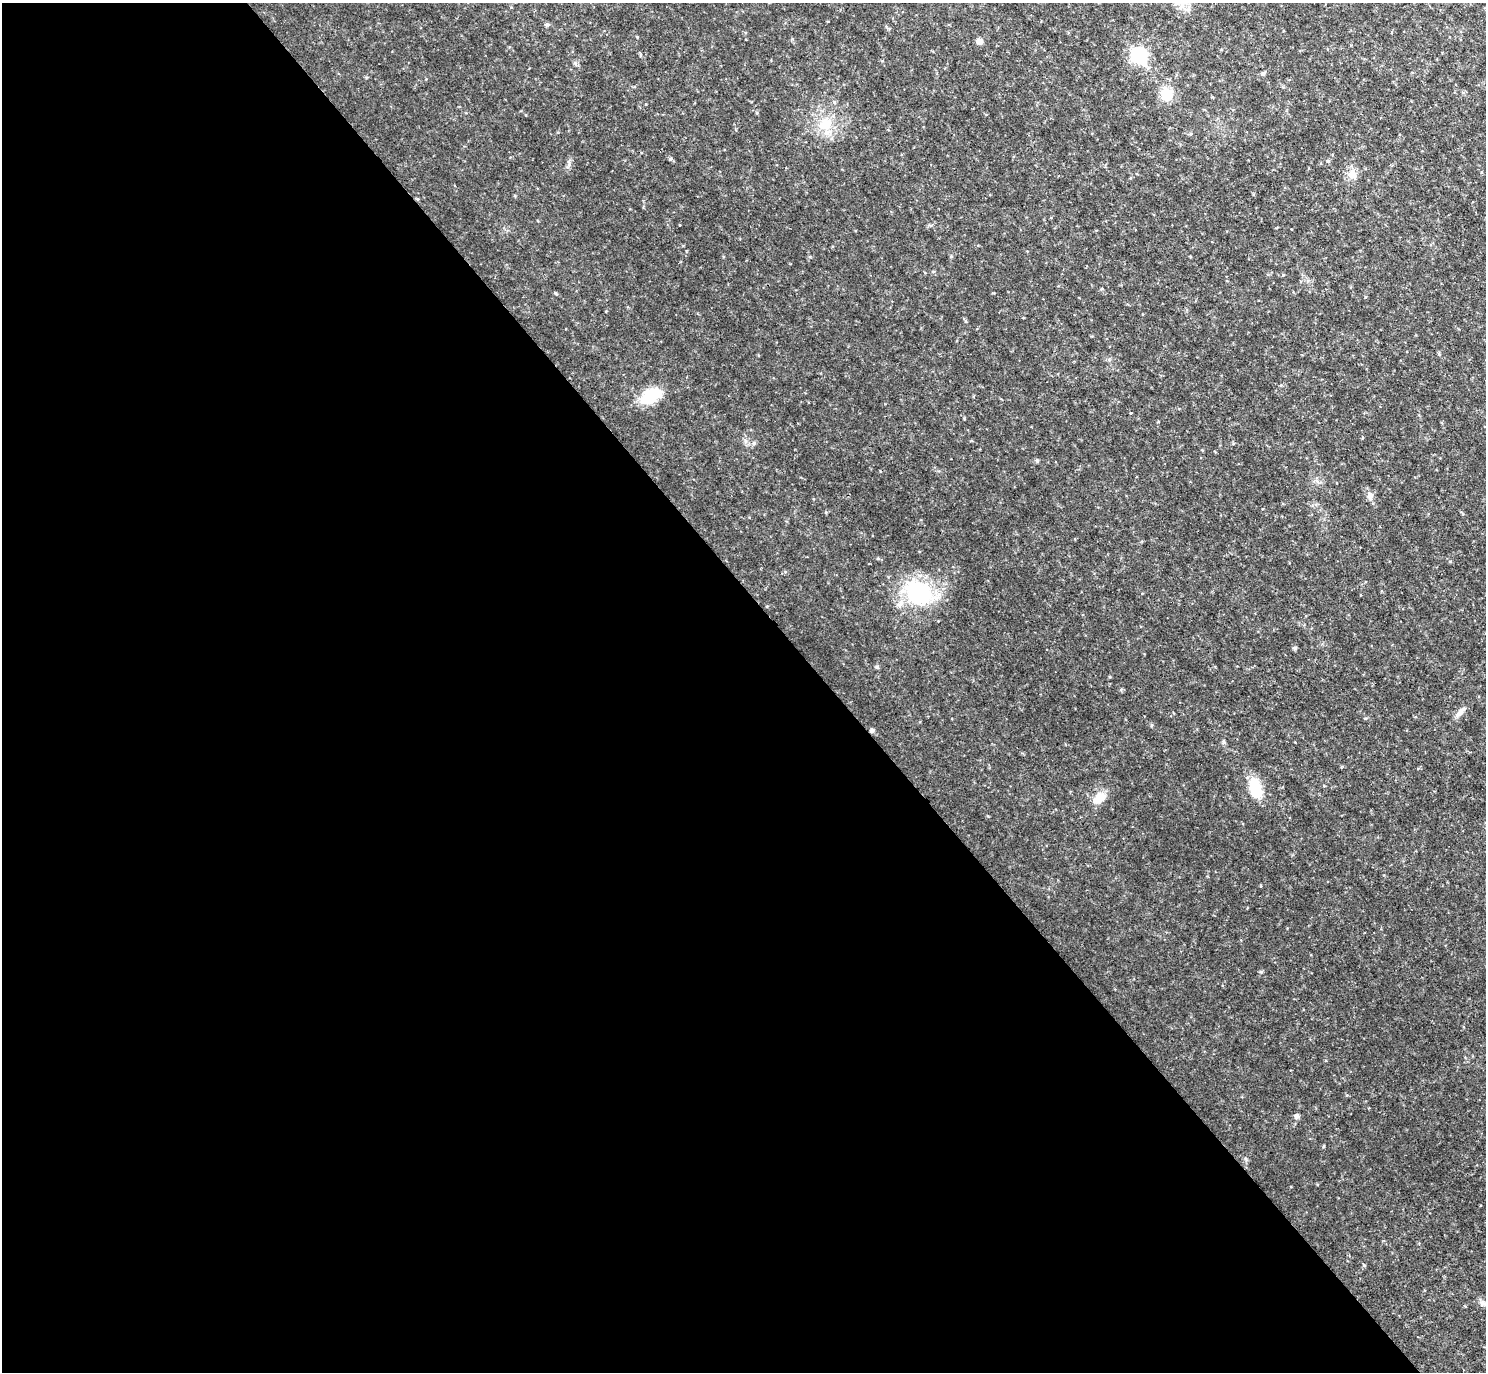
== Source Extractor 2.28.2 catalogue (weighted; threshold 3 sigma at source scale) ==
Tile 9 of 4 x 4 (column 1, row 3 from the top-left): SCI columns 3-1486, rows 1668-3037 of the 5938 x 5933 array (HDU 1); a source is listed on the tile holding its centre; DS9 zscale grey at full resolution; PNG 1488 x 1374 px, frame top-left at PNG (2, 3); no overlay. Shown black and unused: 56% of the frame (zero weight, under 2 of 3 exposures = <1% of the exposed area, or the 3 px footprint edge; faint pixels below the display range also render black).
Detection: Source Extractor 2.28.2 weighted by HDU 2 'WHT'; one run over the whole footprint, this tile lists its part. Background 0.0475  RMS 0.0077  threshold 0.0345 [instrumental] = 3 sigma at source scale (4.5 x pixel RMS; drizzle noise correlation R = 1.50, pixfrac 1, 0.05/0.05 arcsec/px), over >= 5 px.
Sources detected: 25; all 25 listed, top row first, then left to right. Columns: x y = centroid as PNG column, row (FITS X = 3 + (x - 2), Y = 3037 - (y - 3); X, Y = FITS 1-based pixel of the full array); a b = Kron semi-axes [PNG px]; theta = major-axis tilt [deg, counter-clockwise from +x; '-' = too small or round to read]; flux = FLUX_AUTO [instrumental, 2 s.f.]
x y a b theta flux
979 41 5 5 - 5.6
640 55 5 3 - 0.66
1139 55 8 7 - 110
1263 73 6 4 19 1.1
1463 92 6 4 0 0.9
1167 94 15 13 -68 14
825 124 20 15 23 15
670 159 5 5 - 1.2
1352 174 13 11 82 5.9
1439 354 5 4 - 0.79
651 396 27 14 30 23
1131 413 3 3 - 0.67
1037 461 6 3 72 0.79
1370 496 11 8 -90 3.4
919 593 38 30 -35 57
877 667 5 5 - 1.2
1460 712 15 6 49 3.8
872 731 5 4 - 1.8
1224 742 6 4 -71 1
1256 789 23 12 -78 21
1099 798 20 10 35 8.3
1261 972 5 5 - 0.88
1297 1116 5 5 - 2.4
1324 1146 5 3 - 0.65
1482 1303 7 5 44 1.8
Overlapping masked pixels (flux is a lower limit): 1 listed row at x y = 872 731
Unlisted compact peaks at least as high as the median listed source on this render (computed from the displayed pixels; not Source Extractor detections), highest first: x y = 1295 648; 575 63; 1364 1265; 1450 561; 1151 725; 988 816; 964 418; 555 293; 569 164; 1365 297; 754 443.